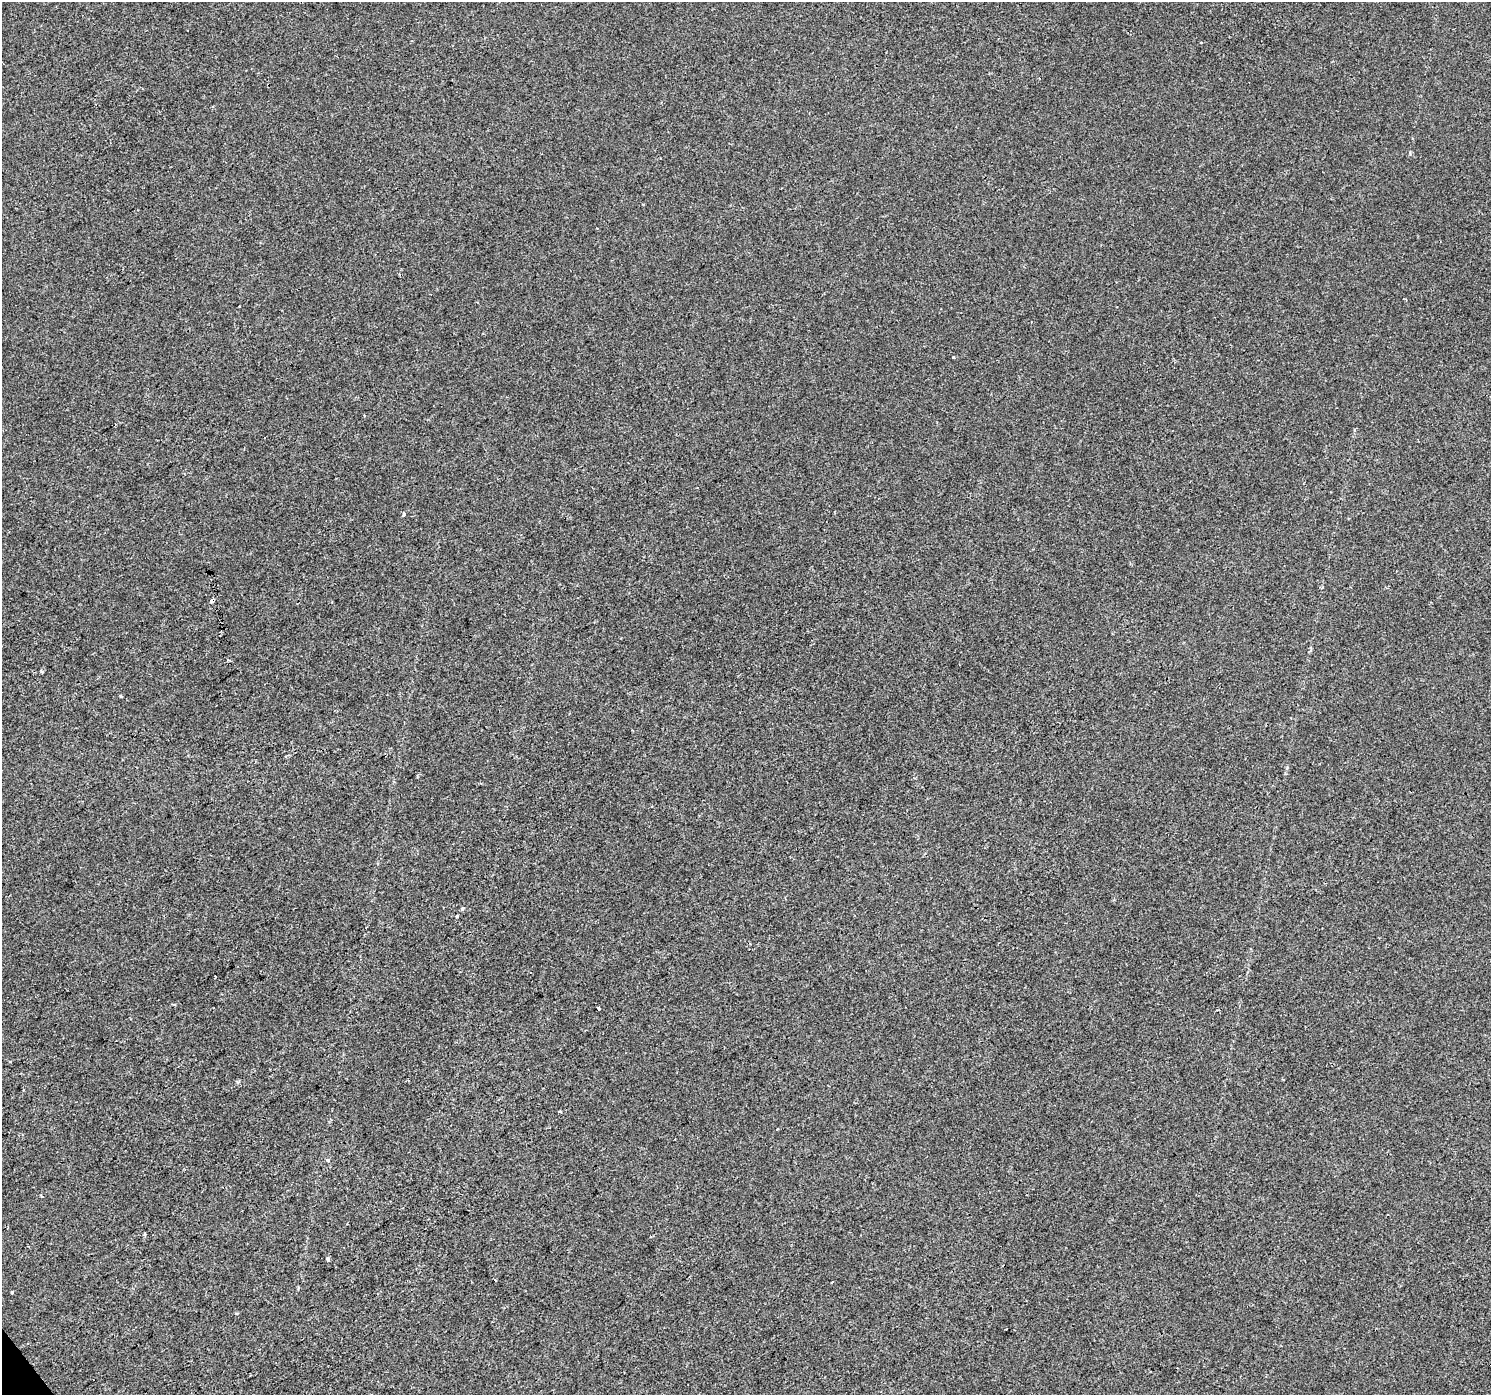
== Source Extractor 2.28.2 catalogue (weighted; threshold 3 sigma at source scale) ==
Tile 7 of 4 x 4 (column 3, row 2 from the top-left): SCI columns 2978-4466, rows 2914-4306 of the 5957 x 5890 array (HDU 1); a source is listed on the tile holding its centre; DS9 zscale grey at full resolution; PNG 1493 x 1397 px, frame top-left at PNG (2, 2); no overlay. Shown black and unused: <1% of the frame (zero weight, under 2 of 3 exposures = <1% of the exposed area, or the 3 px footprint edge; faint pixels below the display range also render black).
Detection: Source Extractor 2.28.2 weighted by HDU 2 'WHT'; one run over the whole footprint, this tile lists its part. Background 1.43e-04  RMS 0.0046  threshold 0.0205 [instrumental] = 3 sigma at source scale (4.5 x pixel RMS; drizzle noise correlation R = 1.50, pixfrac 1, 0.0396/0.0396 arcsec/px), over >= 5 px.
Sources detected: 17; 1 cosmic-ray / hot-pixel residue — not listed; the other 16 listed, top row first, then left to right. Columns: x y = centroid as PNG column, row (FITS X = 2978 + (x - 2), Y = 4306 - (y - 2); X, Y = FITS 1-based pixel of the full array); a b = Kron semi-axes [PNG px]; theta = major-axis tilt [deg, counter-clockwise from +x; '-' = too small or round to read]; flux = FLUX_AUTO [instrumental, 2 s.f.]
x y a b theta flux
1201 42 3 2 - 1
953 357 3 3 - 0.56
364 415 3 3 - 0.38
403 515 5 3 - 0.6
212 600 5 3 - 2.8
462 908 4 3 - 1.2
457 916 4 3 - 0.57
598 1008 4 3 - 2.5
10 1062 4 2 - 0.37
560 1111 3 3 - 0.42
328 1160 4 3 - 1
144 1234 4 3 - 0.76
328 1259 4 3 - 1.7
495 1280 4 3 - 1.3
12 1292 3 3 - 2.6
236 1313 4 3 - 0.53
Overlapping masked pixels (flux is a lower limit): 1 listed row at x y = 212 600